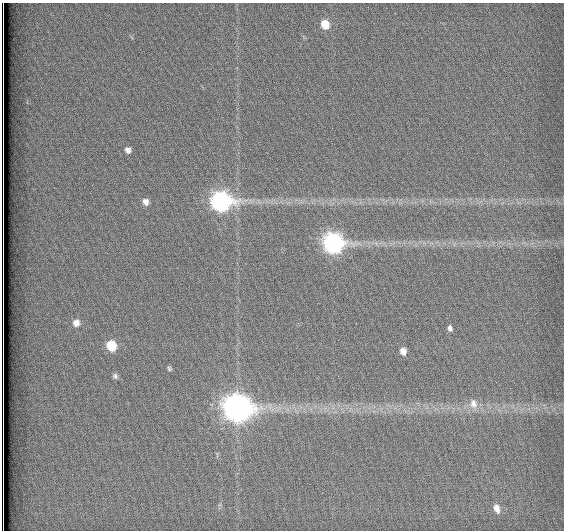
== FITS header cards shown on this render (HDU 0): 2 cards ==
NAXIS1  =                  562          / # of pixels in <axis direction>
NAXIS2  =                  528          / # of pixels in <axis direction>

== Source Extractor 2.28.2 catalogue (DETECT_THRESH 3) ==
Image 562 x 528 px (HDU 0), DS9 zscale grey, 1 PNG px = 1 image px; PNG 566 x 532 px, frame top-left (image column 1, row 528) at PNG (2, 3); no overlay
Background 1800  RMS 4.7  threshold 14.1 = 3 sigma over >= 5 px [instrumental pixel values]
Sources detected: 15; all 15 listed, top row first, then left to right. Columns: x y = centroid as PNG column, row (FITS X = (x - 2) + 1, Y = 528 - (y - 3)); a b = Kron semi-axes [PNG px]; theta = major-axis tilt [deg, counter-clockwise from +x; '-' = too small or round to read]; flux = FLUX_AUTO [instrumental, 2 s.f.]
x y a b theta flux
325 24 8 7 - 6300
128 150 8 7 - 1600
221 201 10 9 - 130000
145 202 8 6 -65 1700
333 243 10 9 - 130000
76 323 9 8 - 2500
450 328 7 6 - 1100
111 346 8 7 - 11000
403 351 7 6 - 2300
169 369 5 4 - 520
115 376 7 6 - 910
473 403 14 10 -74 3000
237 408 11 10 - 400000
496 508 10 7 -71 2900
3 528 8 2 -90 1700
At the frame edge (FLAGS 8, measured only in part): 1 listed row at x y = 3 528